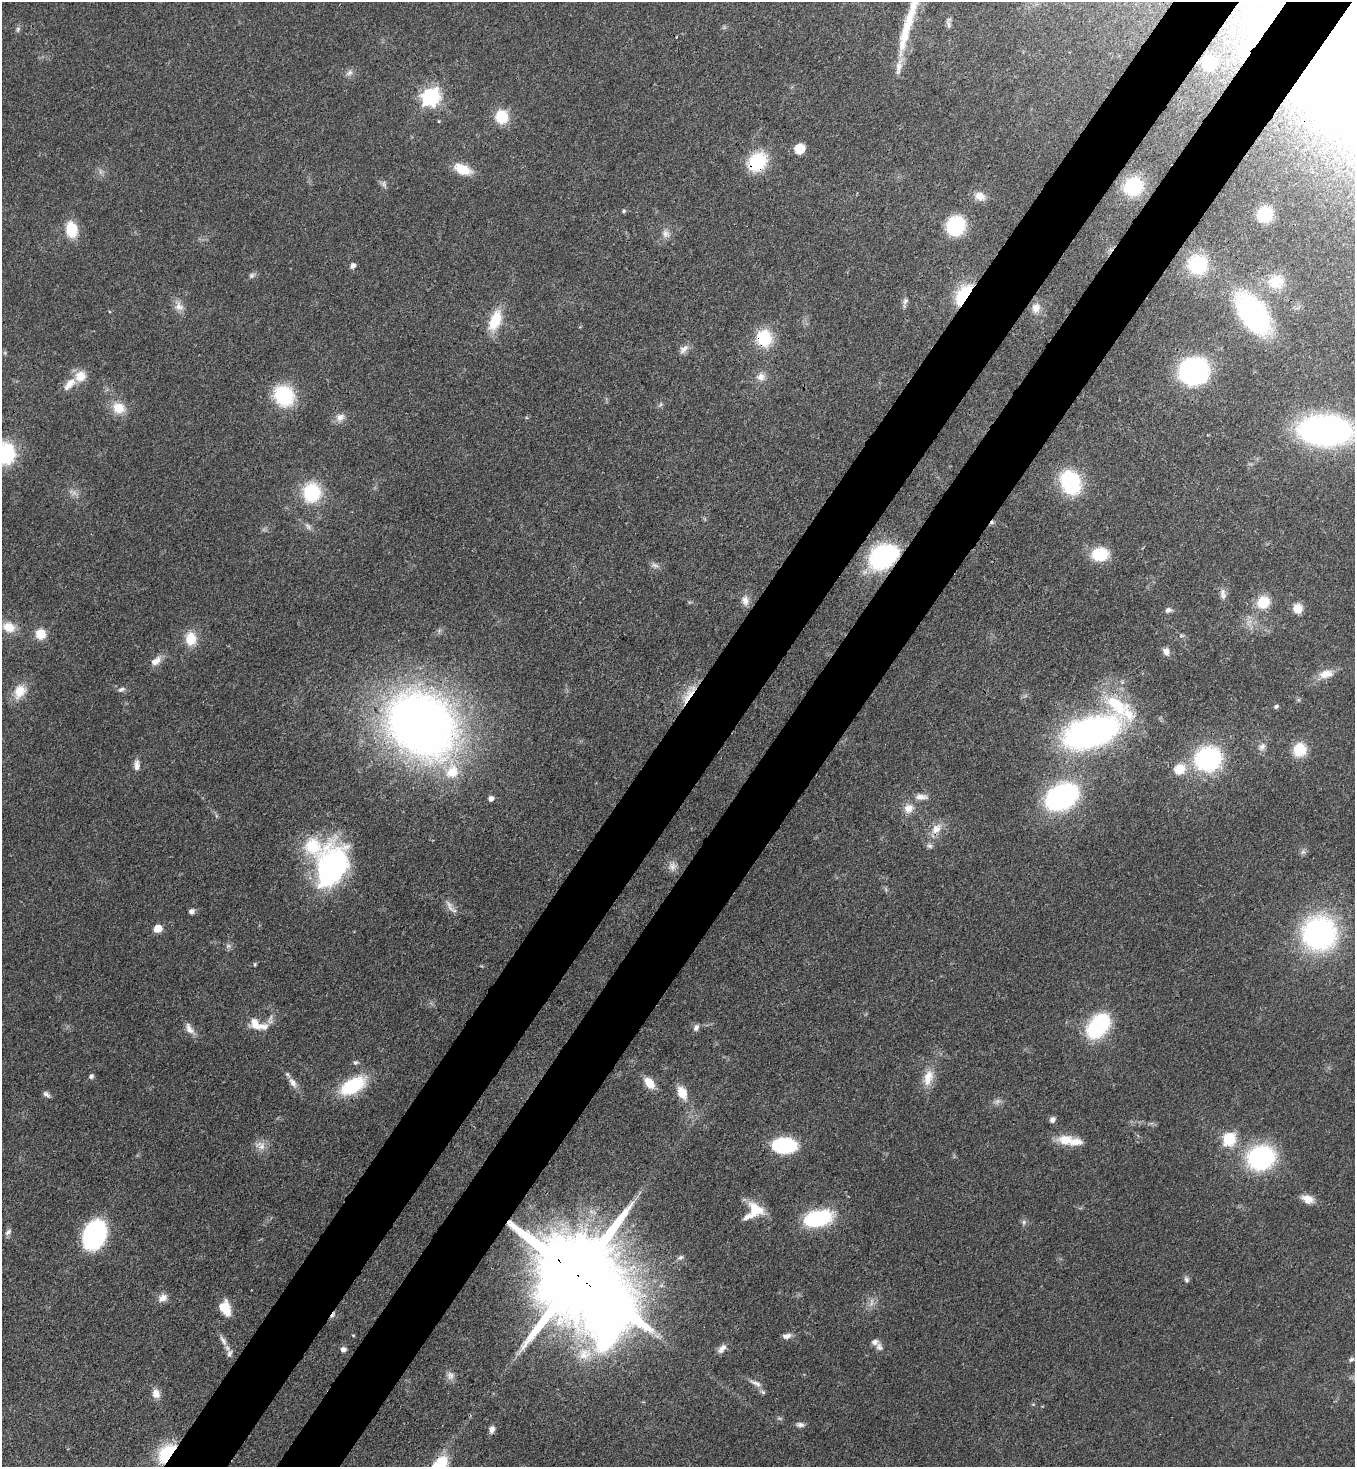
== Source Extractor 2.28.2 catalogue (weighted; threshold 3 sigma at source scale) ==
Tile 10 of 4 x 4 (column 2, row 3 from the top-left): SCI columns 1719-3071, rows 1525-2989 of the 6003 x 5980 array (HDU 1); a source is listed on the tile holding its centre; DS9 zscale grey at full resolution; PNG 1357 x 1469 px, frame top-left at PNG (2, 2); no overlay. Shown black and unused: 10% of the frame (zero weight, under 3 of 4 exposures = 7% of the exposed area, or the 3 px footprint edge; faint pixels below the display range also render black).
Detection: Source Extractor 2.28.2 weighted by HDU 2 'WHT'; one run over the whole footprint, this tile lists its part. Background 0.0796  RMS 0.0039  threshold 0.0176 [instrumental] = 3 sigma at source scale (4.5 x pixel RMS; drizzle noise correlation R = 1.50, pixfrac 1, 0.05/0.05 arcsec/px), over >= 5 px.
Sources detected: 149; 3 too faint to see at this stretch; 2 inside a brighter object's white glare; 2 cosmic-ray / hot-pixel residue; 1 long thin detection or spike segment (spike, bleed or trail) — not listed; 9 inside a brighter listed object's ellipse — not listed separately; the other 132 listed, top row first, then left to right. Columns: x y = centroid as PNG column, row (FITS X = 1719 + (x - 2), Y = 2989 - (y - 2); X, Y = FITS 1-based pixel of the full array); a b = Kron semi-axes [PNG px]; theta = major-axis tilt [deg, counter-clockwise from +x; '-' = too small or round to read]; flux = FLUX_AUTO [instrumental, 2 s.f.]
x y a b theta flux
1257 21 13 11 -6 12
948 24 12 5 -76 1.2
18 29 7 5 49 0.86
905 36 34 12 87 9
1244 50 9 8 - 2
1209 63 10 9 - 16
349 73 10 7 45 1.6
1304 94 6 6 - 0.98
430 97 8 7 - 140
502 117 15 14 - 9.9
439 121 4 4 - 0.38
799 149 8 8 - 9.5
757 162 20 17 48 20
462 169 19 10 -21 9.1
383 184 9 5 85 1.2
1133 186 19 17 36 22
980 196 14 10 -21 3.9
624 211 5 4 - 0.7
1265 214 11 10 - 21
956 226 13 11 63 41
71 229 14 10 -82 13
666 234 12 10 -77 2.5
353 265 6 5 - 1.8
1198 265 20 20 - 23
251 275 8 6 46 1.1
1276 281 20 18 26 10
964 295 15 8 55 45
905 301 9 6 60 1.3
179 306 14 11 -30 3.2
1036 308 13 11 75 3.7
1253 314 28 17 -56 120
495 320 27 13 68 11
764 338 19 17 -80 15
684 349 15 8 43 2.3
1194 371 20 18 -2 85
80 376 15 14 - 5.5
761 377 12 10 11 3.1
284 395 20 18 -50 27
661 404 6 4 70 0.64
118 408 17 15 -23 7
340 417 12 11 - 2.8
1325 430 35 19 -2 170
5 454 10 9 - 82
1070 482 22 17 -66 35
312 492 20 18 85 22
308 526 11 5 -58 1.3
886 554 19 13 -7 52
1100 554 15 12 4 16
655 565 11 6 -22 1.5
1223 596 9 9 - 1.7
745 600 13 10 -77 2.8
1263 602 14 13 - 9.3
1298 608 11 10 - 4.1
1168 610 8 6 11 1.5
9 627 16 12 -22 6.5
40 634 13 13 - 5.5
1181 636 6 4 18 0.57
191 639 16 13 -87 7.9
1166 651 10 8 -51 2
156 661 16 8 37 3.4
1326 674 19 10 13 4.9
121 689 10 5 22 1.1
20 691 21 15 59 6.9
689 695 32 8 55 6.8
1276 706 5 4 - 0.89
421 724 53 43 -39 390
1091 732 49 24 18 150
1262 747 12 8 55 2.2
1300 750 15 13 61 10
1208 759 17 14 15 76
137 765 14 7 88 2.2
1180 769 15 13 46 6.5
452 772 22 18 65 12
921 797 17 7 -3 2.7
1062 797 21 14 30 110
491 798 5 5 - 2
908 808 13 12 - 3.8
936 829 18 11 47 5
930 846 8 6 -30 1.1
1303 852 7 6 - 1
331 866 48 31 73 77
672 866 13 11 -85 2.8
450 907 19 6 -58 2.5
191 911 6 6 - 1.5
158 929 7 6 - 5.9
1319 933 28 27 - 90
228 946 6 6 - 1
255 964 6 4 -90 0.41
1102 1022 17 17 - 27
254 1023 16 12 -65 4.9
696 1027 9 6 68 1.5
189 1029 17 9 -59 3
355 1062 6 6 - 0.87
91 1076 6 5 - 1.1
928 1077 24 12 73 6.5
293 1083 16 8 -56 2.9
649 1083 13 9 -53 6.1
352 1086 29 15 29 23
682 1093 14 10 -63 6.7
46 1094 11 5 -40 1.2
997 1101 10 7 49 1.4
1052 1119 7 6 - 1.5
1229 1139 7 6 - 49
1066 1140 22 13 2 7.2
261 1146 15 11 -32 3.4
783 1146 21 13 1 36
1261 1158 24 20 26 55
1308 1199 16 9 -22 3.8
755 1210 20 17 -39 9.7
818 1218 23 13 13 41
1024 1222 6 5 - 0.9
8 1232 11 6 45 1.3
94 1235 19 13 68 91
680 1257 9 6 24 1.1
577 1275 39 22 -47 9900
1186 1279 8 6 -66 1.1
163 1298 13 9 34 2.9
225 1308 15 10 -67 7.9
353 1335 4 3 - 0.35
787 1336 11 7 15 1.9
223 1341 17 6 -60 2.4
879 1347 11 9 -61 1.8
722 1348 13 7 49 2.3
343 1349 6 6 - 1.5
584 1354 20 17 18 9.3
1351 1359 7 5 37 0.87
450 1375 12 10 -69 2.2
756 1383 18 6 -27 2.4
156 1393 13 10 -74 3.2
800 1425 11 6 -4 1.4
492 1429 9 7 76 1.7
167 1454 16 10 54 28
Overlapping masked pixels (flux is a lower limit): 8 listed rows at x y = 757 162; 964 295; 764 338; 886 554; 689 695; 1091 732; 577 1275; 167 1454
Isophote crosses this tile's border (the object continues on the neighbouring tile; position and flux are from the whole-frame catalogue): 2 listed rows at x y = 1325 430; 5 454